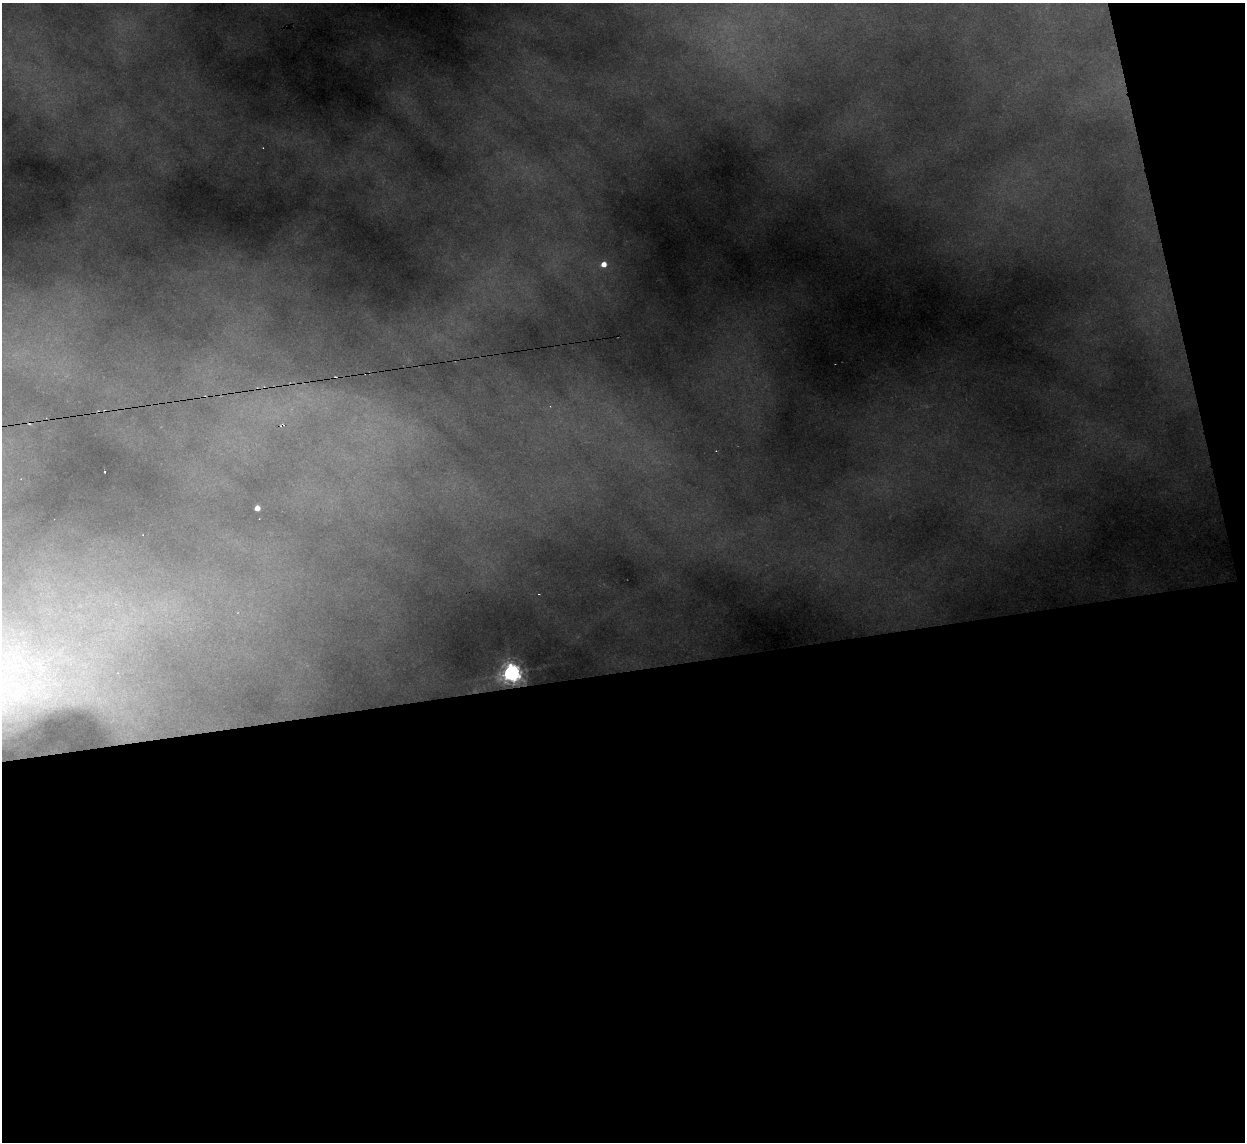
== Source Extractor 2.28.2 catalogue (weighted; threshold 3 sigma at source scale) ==
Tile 16 of 4 x 4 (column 4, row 4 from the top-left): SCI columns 3729-4971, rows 251-1390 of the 4971 x 4945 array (HDU 1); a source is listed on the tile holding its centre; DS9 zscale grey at full resolution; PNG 1247 x 1144 px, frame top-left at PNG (2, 3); no overlay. Shown black and unused: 44% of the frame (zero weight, under 2 of 3 exposures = <1% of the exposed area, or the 3 px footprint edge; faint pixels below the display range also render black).
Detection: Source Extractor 2.28.2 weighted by HDU 2 'WHT'; one run over the whole footprint, this tile lists its part. Background 2.33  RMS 0.037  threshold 0.166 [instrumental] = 3 sigma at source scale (4.5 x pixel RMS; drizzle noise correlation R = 1.50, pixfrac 1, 0.05/0.05 arcsec/px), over >= 5 px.
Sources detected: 4; all 4 listed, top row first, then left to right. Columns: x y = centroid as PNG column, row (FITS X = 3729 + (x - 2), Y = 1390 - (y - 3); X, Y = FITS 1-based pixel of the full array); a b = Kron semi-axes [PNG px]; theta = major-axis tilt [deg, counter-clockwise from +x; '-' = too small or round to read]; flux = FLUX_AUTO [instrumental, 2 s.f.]
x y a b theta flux
604 264 5 5 - 39
104 471 3 3 - 6
257 508 4 4 - 39
512 673 8 7 - 2100